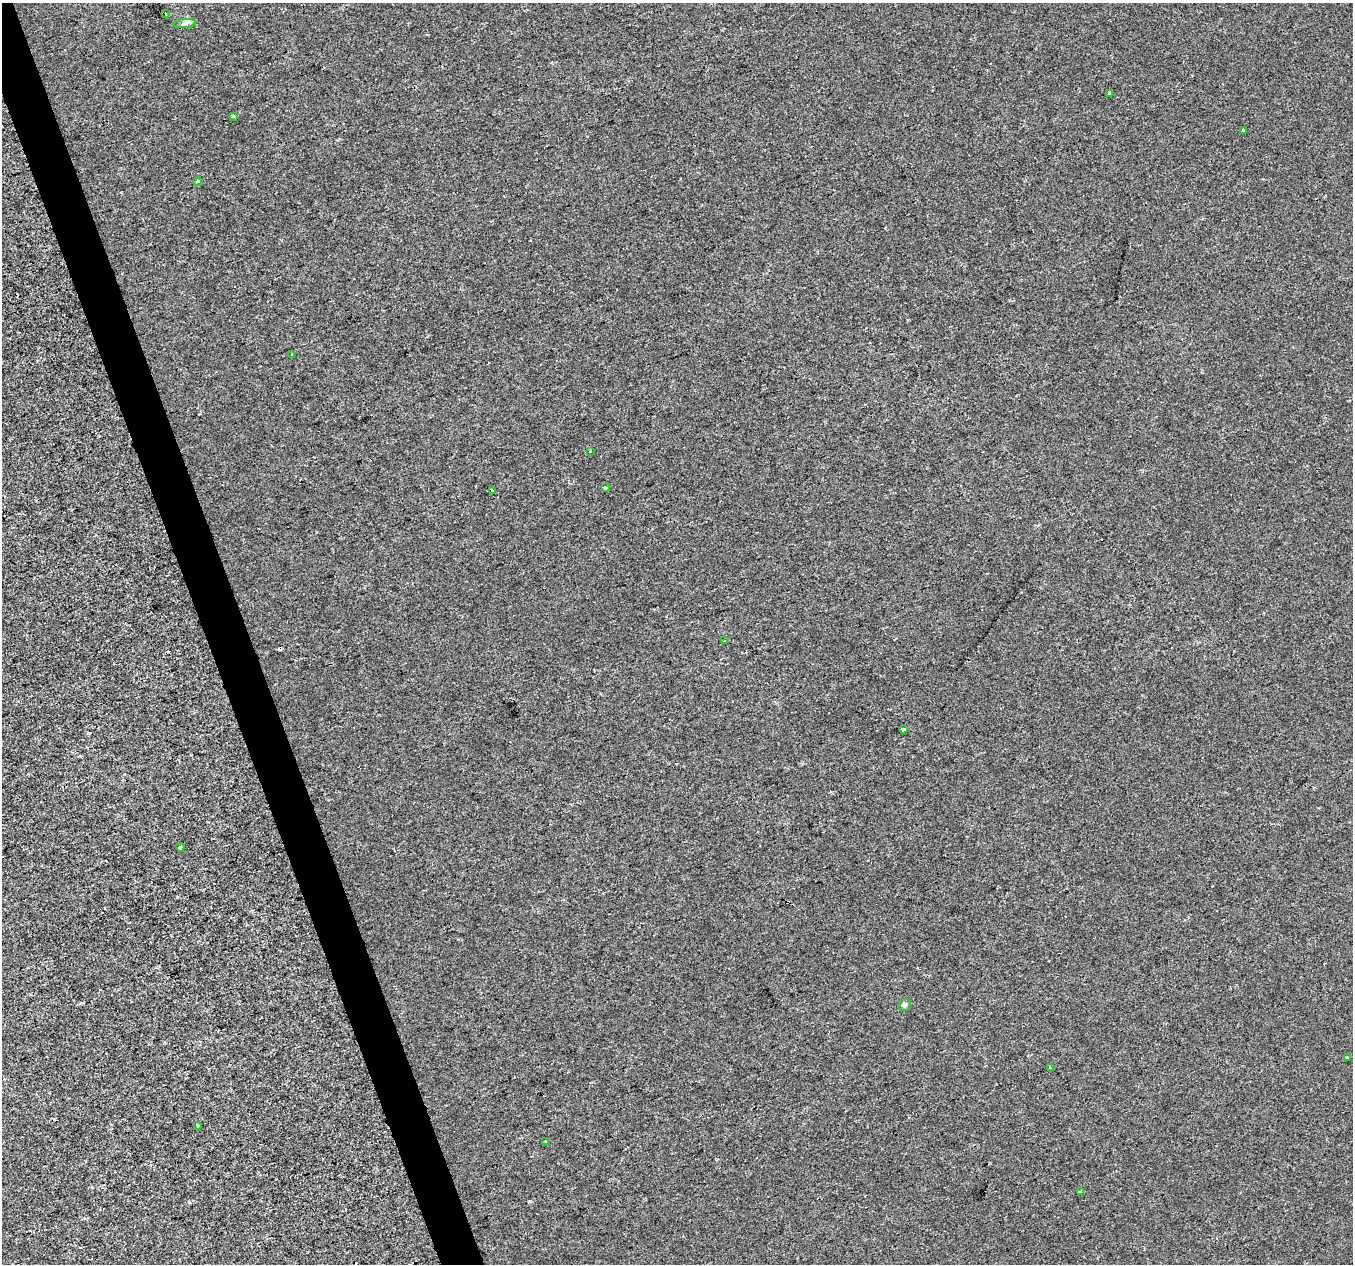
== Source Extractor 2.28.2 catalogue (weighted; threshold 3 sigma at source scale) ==
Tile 11 of 4 x 4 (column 3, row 3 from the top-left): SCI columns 2705-4055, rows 1383-2644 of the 5406 x 5232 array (HDU 1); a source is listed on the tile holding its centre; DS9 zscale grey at full resolution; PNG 1355 x 1266 px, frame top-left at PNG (2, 3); each listed source drawn as its Kron ellipse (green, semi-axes under 4 px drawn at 4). Shown black and unused: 3% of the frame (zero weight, under 2 of 3 exposures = <1% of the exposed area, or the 3 px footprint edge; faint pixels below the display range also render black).
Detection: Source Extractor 2.28.2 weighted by HDU 2 'WHT'; one run over the whole footprint, this tile lists its part. Background 4.27e-04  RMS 0.0026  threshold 0.0116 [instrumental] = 3 sigma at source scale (4.5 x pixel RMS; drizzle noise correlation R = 1.50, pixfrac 1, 0.0396/0.0396 arcsec/px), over >= 5 px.
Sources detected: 21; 2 cosmic-ray / hot-pixel residue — neither listed nor drawn; the other 19 listed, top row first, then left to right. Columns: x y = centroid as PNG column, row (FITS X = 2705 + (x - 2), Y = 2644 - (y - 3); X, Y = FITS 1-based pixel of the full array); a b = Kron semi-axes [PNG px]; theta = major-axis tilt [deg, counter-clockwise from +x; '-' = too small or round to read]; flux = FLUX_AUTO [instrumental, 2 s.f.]
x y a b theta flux
165 13 3 2 - 0.62
185 23 11 4 5 0.73
1109 93 4 3 - 0.36
234 116 3 3 - 0.43
1243 131 4 3 - 0.74
197 181 5 3 - 0.26
292 355 3 2 - 0.2
590 451 3 2 - 0.36
605 488 3 3 - 0.74
492 490 3 2 - 0.68
724 641 3 2 - 0.33
903 729 4 4 - 1.6
180 847 4 3 - 0.69
904 1005 6 6 - 0.69
1347 1057 3 3 - 0.57
1050 1068 3 3 - 0.68
197 1126 3 3 - 0.42
546 1141 4 3 - 0.32
1081 1191 3 3 - 0.51